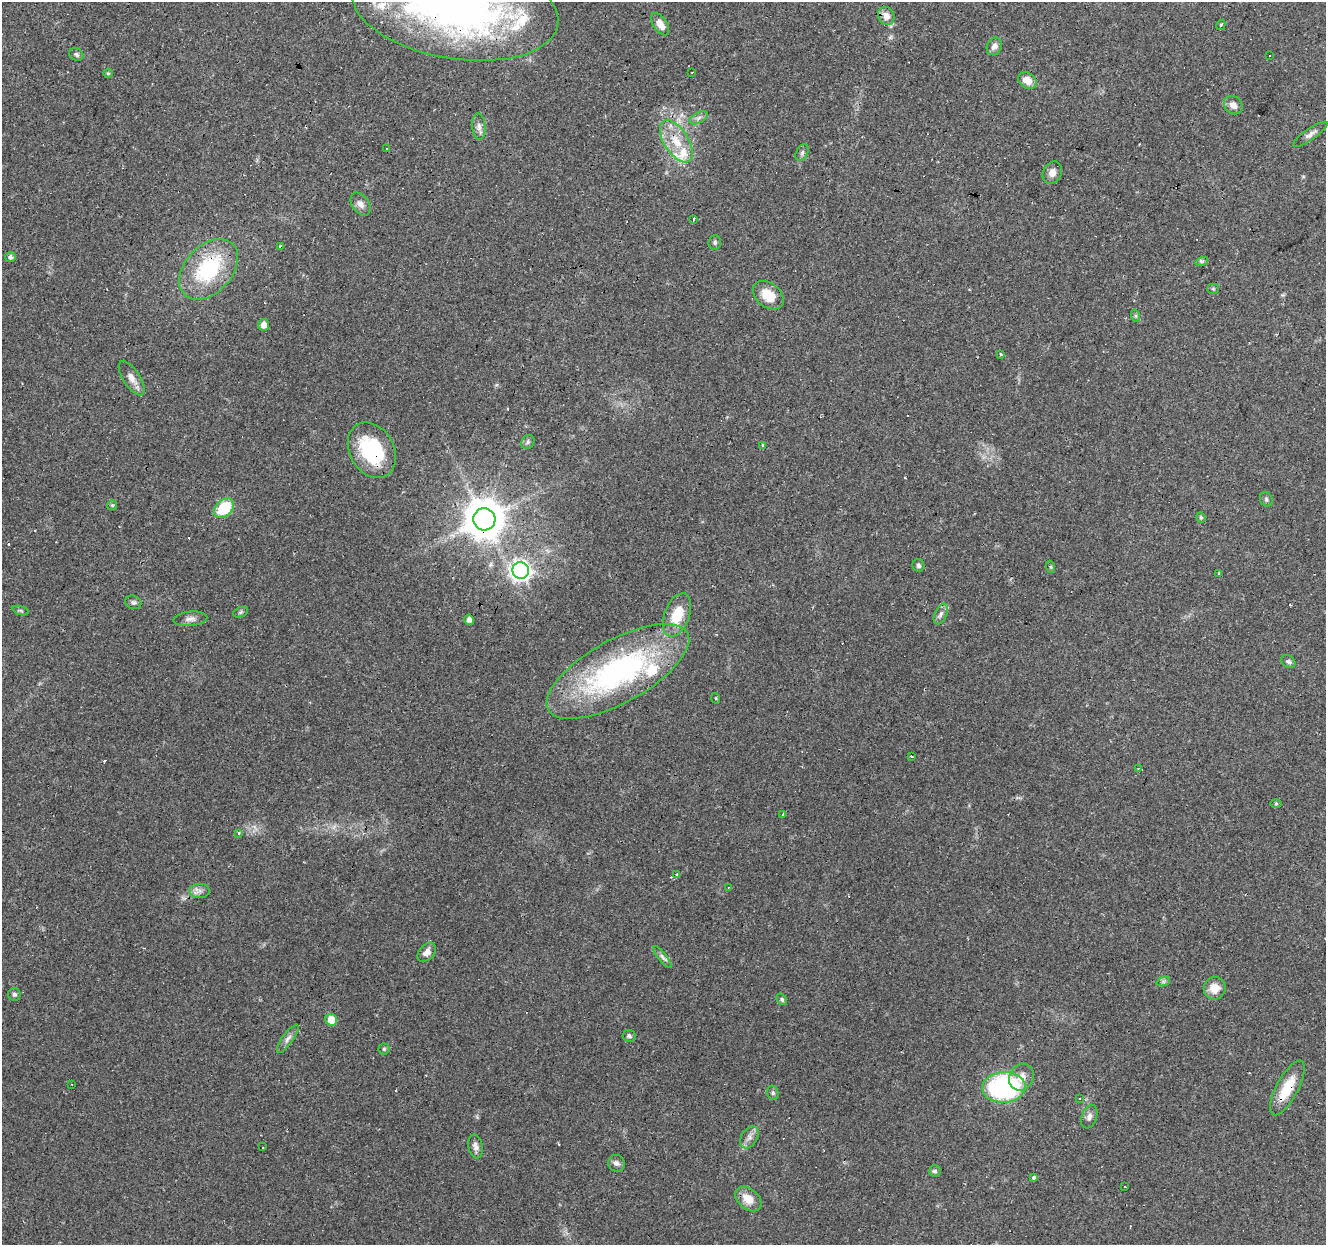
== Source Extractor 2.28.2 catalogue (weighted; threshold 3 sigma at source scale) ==
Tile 10 of 4 x 4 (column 2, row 3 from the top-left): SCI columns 1325-2648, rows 1458-2700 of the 5300 x 5464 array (HDU 1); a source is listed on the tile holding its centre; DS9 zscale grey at full resolution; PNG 1328 x 1247 px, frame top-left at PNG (2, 2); each listed source drawn as its Kron ellipse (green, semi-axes under 4 px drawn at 4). Shown black and unused: <1% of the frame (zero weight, under 2 of 3 exposures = <1% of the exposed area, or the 3 px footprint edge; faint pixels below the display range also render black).
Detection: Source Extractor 2.28.2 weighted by HDU 2 'WHT'; one run over the whole footprint, this tile lists its part. Background 0.0956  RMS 0.0061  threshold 0.0275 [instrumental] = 3 sigma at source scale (4.5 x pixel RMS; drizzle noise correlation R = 1.50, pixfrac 1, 0.0396/0.0396 arcsec/px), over >= 5 px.
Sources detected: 101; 10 cosmic-ray / hot-pixel residue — neither listed nor drawn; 5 inside a brighter listed object's ellipse — not listed separately; the other 86 listed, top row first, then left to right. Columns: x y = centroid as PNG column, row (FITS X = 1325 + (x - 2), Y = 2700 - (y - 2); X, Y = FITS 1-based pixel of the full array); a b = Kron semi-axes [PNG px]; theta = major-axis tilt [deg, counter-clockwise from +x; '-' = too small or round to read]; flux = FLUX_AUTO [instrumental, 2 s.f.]
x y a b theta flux
455 8 104 50 -9 320
886 16 9 8 - 5.3
660 24 13 6 -55 5.7
1221 25 5 4 - 0.8
994 46 9 7 65 3.2
76 54 7 6 - 1.3
1270 55 3 2 - 0.63
692 72 3 2 - 0.39
108 73 5 4 - 0.65
1027 80 10 7 -31 6
1233 105 10 8 -39 3.8
699 118 10 5 27 2
479 127 13 6 -85 3
1310 134 21 5 34 3.1
676 141 24 12 -57 15
386 149 3 3 - 2.7
802 152 9 5 63 1.6
1052 173 12 9 62 3.8
360 204 13 8 -56 3.6
694 219 4 3 - 2.5
715 242 7 6 - 1.5
280 247 3 3 - 8.4
10 257 5 5 - 2.1
1202 261 6 4 17 1.1
209 269 35 23 47 51
1213 289 5 5 - 0.84
768 295 17 12 -39 12
1136 316 6 4 -71 1.1
264 325 6 5 - 4.6
1000 355 3 3 - 5.6
132 378 20 8 -57 5.2
528 442 7 6 - 1.4
763 446 3 3 - 1.9
372 450 29 22 -60 47
1266 499 7 6 - 1.4
112 505 5 5 - 0.78
224 508 11 8 44 24
1201 517 5 4 - 0.79
484 519 11 11 - 1800
918 565 6 6 - 1.6
1051 567 6 4 -71 0.73
521 570 8 8 - 280
1219 573 3 3 - 0.87
133 602 8 6 -22 1.6
21 610 8 3 -19 1
240 612 8 5 21 1.1
941 614 11 6 65 2.6
677 615 22 12 69 18
190 619 17 7 6 3.3
469 620 5 4 - 2.7
1288 662 8 5 -32 1.5
618 671 80 31 29 150
715 698 5 3 - 0.6
911 756 3 3 - 2.3
1138 768 3 2 - 0.76
1276 804 6 4 0 0.72
782 814 3 3 - 7.9
238 833 4 4 - 1.5
677 875 3 3 - 3.4
728 888 2 2 - 0.5
200 891 10 7 1 2.9
427 952 11 7 48 3.5
662 957 14 4 -51 2
1163 982 7 4 18 1.1
1215 988 11 11 - 8.1
14 994 6 6 - 1.4
782 999 6 4 -51 1
331 1020 6 5 - 8.8
629 1036 7 5 -6 1.4
288 1039 17 5 54 3.2
384 1049 5 5 - 0.97
1021 1077 14 12 60 6.1
72 1084 2 2 - 0.52
1004 1087 22 15 3 100
1287 1088 30 11 62 17
773 1093 7 5 -75 1.2
1079 1099 2 2 - 0.56
1089 1117 12 7 70 2.7
749 1137 12 8 58 3.4
476 1146 12 7 -79 2.9
263 1147 3 2 - 0.7
617 1163 8 8 - 2.4
935 1171 6 5 - 1.3
1034 1178 3 3 - 3.8
1125 1187 3 2 - 1.1
748 1199 15 10 -41 8.8
Overlapping masked pixels (flux is a lower limit): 6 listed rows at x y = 455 8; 280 247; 209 269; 372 450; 484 519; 1287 1088
Isophote crosses this tile's border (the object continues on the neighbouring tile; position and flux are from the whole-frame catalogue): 1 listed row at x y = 455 8